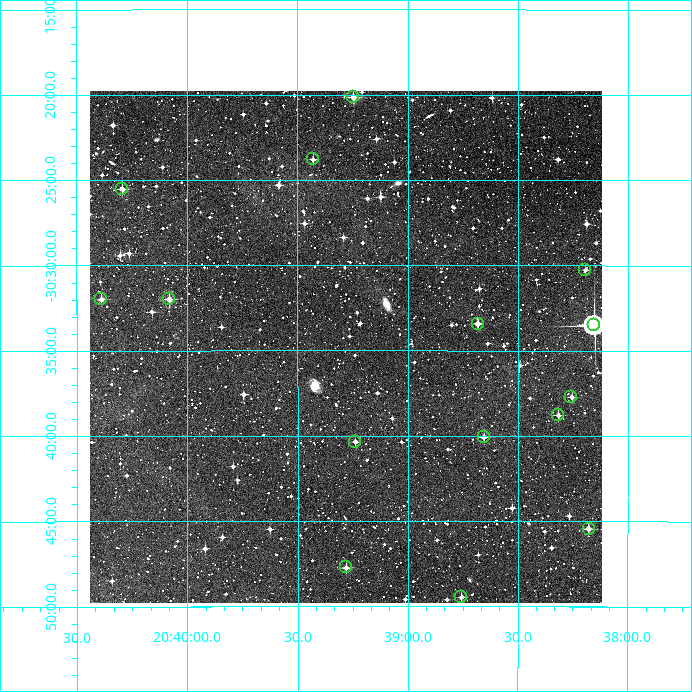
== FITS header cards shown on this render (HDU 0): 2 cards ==
NAXIS1  =                  512
NAXIS2  =                  512

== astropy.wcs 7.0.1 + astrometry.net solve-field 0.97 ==
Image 512 x 512 px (HDU 0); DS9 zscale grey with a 90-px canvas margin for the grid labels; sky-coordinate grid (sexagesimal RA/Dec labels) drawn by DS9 from the SOLVED WCS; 15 Tycho-2 reference stars matched to detected sources circled (green)
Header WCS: RA---TAN/DEC--TAN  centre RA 20:39:17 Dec -30:35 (309.82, -30.58 deg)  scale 3.52 arcsec/px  FOV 30.0' x 30.0'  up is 0 deg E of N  parity normal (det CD < 0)
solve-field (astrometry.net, Tycho-2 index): VERIFIED the header's WCS against the Tycho-2 star catalogue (verified at 2 index scales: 13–15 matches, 0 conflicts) and refined it, rather than solving blind
Solved WCS: RA---TAN-SIP/DEC--TAN-SIP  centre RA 20:39:17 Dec -30:35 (309.82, -30.58 deg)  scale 3.51 arcsec/px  FOV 30.0' x 30.0'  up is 0 deg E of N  parity normal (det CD < 0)
The solver's refit moves the header's centre by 2.3 arcsec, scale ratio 0.9996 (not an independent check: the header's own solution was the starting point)
Tycho-2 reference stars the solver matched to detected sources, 15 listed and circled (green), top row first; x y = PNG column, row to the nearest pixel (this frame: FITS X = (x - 90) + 1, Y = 512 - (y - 91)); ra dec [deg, ICRS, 3 dp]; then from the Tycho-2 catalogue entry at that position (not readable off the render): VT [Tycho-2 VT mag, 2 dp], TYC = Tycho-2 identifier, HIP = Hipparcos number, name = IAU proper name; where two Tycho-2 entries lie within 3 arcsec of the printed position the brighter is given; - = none
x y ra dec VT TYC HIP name
353 97 309.812 -30.336 11.01 7456-799-1 - -
313 159 309.857 -30.397 12.47 7456-208-1 - -
122 189 310.073 -30.425 11.74 7456-1417-1 - -
585 270 309.549 -30.505 12.12 7456-388-1 - -
101 299 310.097 -30.533 11.73 7456-679-1 - -
169 299 310.020 -30.533 11.18 7456-545-1 - -
478 324 309.671 -30.557 11.98 7456-685-1 - -
594 325 309.538 -30.559 8.22 7456-189-1 101829 -
571 397 309.564 -30.628 12.21 7456-1032-1 - -
558 415 309.579 -30.646 11.52 7456-1103-1 - -
484 437 309.664 -30.668 12.45 7456-1122-1 - -
355 442 309.810 -30.672 12.42 7456-1176-1 - -
589 529 309.544 -30.757 11.95 7456-829-1 - -
346 567 309.820 -30.795 11.65 7456-164-1 - -
461 597 309.689 -30.824 12.42 7456-420-1 - -